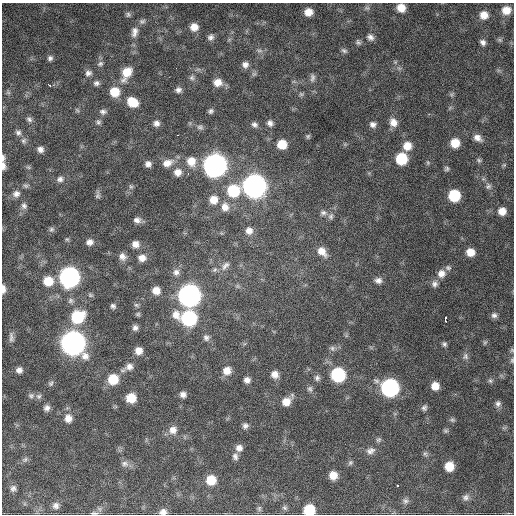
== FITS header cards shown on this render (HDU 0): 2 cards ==
NAXIS1  =                  512 / Axis length
NAXIS2  =                  512 / Axis length

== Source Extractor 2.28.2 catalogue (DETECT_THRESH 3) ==
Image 512 x 512 px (HDU 0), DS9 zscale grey, 1 PNG px = 1 image px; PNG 516 x 516 px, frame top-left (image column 1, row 512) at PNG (2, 3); no overlay
Background 857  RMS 25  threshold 74.7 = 3 sigma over >= 5 px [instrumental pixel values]
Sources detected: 167; all 167 listed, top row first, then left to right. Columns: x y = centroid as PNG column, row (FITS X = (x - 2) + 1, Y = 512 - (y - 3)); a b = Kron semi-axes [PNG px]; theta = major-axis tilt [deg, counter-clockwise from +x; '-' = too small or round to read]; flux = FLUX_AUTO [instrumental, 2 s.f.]
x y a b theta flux
367 8 7 6 - 3.7e+03
401 8 7 7 - 2.1e+04
506 10 8 7 - 2.0e+04
308 12 7 6 - 1.7e+04
128 14 7 7 - 3.8e+03
484 15 8 8 - 1.6e+04
142 21 9 7 17 4.6e+03
194 27 7 7 - 1.5e+04
134 32 15 9 79 1.2e+04
211 37 8 7 - 5.7e+03
370 37 8 7 - 6.7e+03
358 42 7 6 - 3.8e+03
483 42 6 5 - 5.8e+03
344 50 8 5 -23 3.6e+03
259 51 9 4 -8 3.7e+03
50 58 6 6 - 4.6e+03
395 62 5 5 - 2.2e+03
100 64 9 6 28 4.3e+03
245 65 8 8 - 7.7e+03
176 68 2 2 - 3.2e+03
88 73 9 7 26 6.6e+03
126 73 16 9 63 3.0e+04
192 78 7 7 - 4.6e+03
312 78 11 6 82 5.5e+03
218 82 10 9 - 1.6e+04
96 83 8 6 0 5.0e+03
49 85 5 3 - 5.8e+03
178 90 7 6 - 6.1e+03
115 92 9 9 - 3.3e+04
301 94 7 5 -43 3.1e+03
132 102 11 9 -31 3.2e+04
77 110 6 5 - 2.4e+03
211 111 7 6 - 4.2e+03
103 112 9 6 1 5.3e+03
29 119 9 6 -34 4.5e+03
98 122 7 6 - 3.9e+03
393 122 10 9 - 1.4e+04
156 123 8 7 - 7.7e+03
270 123 8 7 - 7.0e+03
373 124 8 7 - 6.8e+03
254 125 9 7 -36 6.1e+03
200 127 9 8 - 5.5e+03
18 132 8 6 -14 4.8e+03
178 135 3 2 - 2.1e+03
308 136 6 5 - 2.9e+03
477 138 11 7 -34 1.0e+04
24 141 8 7 - 4.5e+03
455 143 8 8 - 2.6e+04
282 144 8 8 - 3.0e+04
407 146 9 9 - 2.1e+04
40 149 7 6 - 7.2e+03
3 158 8 4 -88 4.2e+03
401 159 8 8 - 7.5e+04
479 160 7 5 -46 3.0e+03
191 161 12 11 - 2.3e+04
167 163 15 10 21 1.7e+04
148 164 7 7 - 7.5e+03
504 165 5 5 - 2.0e+03
3 166 10 5 -85 7.5e+03
215 166 10 10 - 1.5e+06
28 167 6 4 -18 2.6e+03
447 169 6 6 - 3.1e+03
178 172 10 10 - 1.3e+04
188 174 3 2 - 2.3e+03
60 179 9 8 - 7.0e+03
26 186 9 5 8 4.1e+03
254 186 10 10 - 1.6e+06
488 186 8 6 61 4.2e+03
131 187 7 5 -53 3.0e+03
233 191 11 10 - 8.1e+04
16 194 10 9 - 8.9e+03
98 195 10 6 80 4.6e+03
454 195 8 8 - 7.4e+04
213 200 10 10 - 1.8e+04
24 206 9 8 - 6.3e+03
225 207 11 10 - 1.4e+04
502 211 7 7 - 1.5e+04
323 213 9 7 -13 5.2e+03
331 216 8 7 - 4.9e+03
137 220 9 7 -8 7.1e+03
51 229 7 7 - 4.0e+03
249 231 9 8 - 1.0e+04
67 239 6 5 - 2.6e+03
90 242 8 7 - 8.9e+03
135 244 7 7 - 1.0e+04
322 251 11 8 -49 1.6e+04
470 252 7 7 - 1.8e+04
122 256 9 8 - 9.3e+03
142 258 8 7 - 1.1e+04
225 266 14 8 50 9.0e+03
448 268 8 6 -11 4.2e+03
176 272 9 8 - 7.7e+03
441 274 10 9 - 1.2e+04
69 277 10 10 - 8.1e+05
378 280 9 7 -10 7.3e+03
48 281 10 9 - 3.2e+04
434 284 8 8 - 6.7e+03
3 289 9 4 -88 9.4e+03
156 291 8 7 - 1.6e+04
90 295 7 5 -22 3.0e+03
189 295 10 10 - 1.3e+06
70 301 7 7 - 4.8e+03
136 305 7 5 -42 3.0e+03
113 306 5 5 - 4.0e+03
138 314 6 5 - 2.5e+03
494 315 8 7 - 5.5e+03
77 317 12 10 33 8.1e+04
189 318 13 9 -15 2.3e+05
445 319 6 3 87 1.0e+04
135 328 7 6 - 5.7e+03
11 337 13 6 -88 6.3e+03
206 338 8 7 - 5.5e+03
485 342 6 4 19 2.5e+03
73 343 11 10 - 1.9e+06
444 344 6 5 - 3.9e+03
332 348 8 7 - 4.7e+03
512 350 6 5 - 2.4e+03
139 351 7 7 - 1.3e+04
465 356 10 8 -81 5.9e+03
512 360 7 5 89 2.9e+03
129 367 11 9 23 9.7e+03
19 370 8 7 - 7.8e+03
227 371 9 9 - 1.5e+04
275 374 8 8 - 1.2e+04
338 375 9 9 - 1.6e+05
317 378 8 7 - 5.2e+03
113 379 9 9 - 4.1e+04
247 380 6 6 - 7.6e+03
490 381 7 5 -67 3.3e+03
51 383 8 6 54 3.8e+03
435 386 7 7 - 1.7e+04
390 388 10 9 - 4.7e+05
310 389 8 7 - 4.6e+03
183 394 6 6 - 7.0e+03
31 396 9 7 0 4.9e+03
39 396 8 8 - 4.9e+03
131 398 8 7 - 3.1e+04
286 402 10 9 - 1.7e+04
498 404 8 7 - 5.8e+03
47 408 8 7 - 7.0e+03
424 408 7 6 - 4.5e+03
68 418 11 9 -80 1.3e+04
452 420 7 5 -20 3.2e+03
245 426 7 7 - 5.8e+03
173 430 10 10 - 1.3e+04
446 431 7 5 0 3.0e+03
378 440 7 6 - 3.3e+03
239 448 8 8 - 9.4e+03
370 451 12 8 18 8.4e+03
425 454 7 5 -42 3.4e+03
235 456 9 7 -73 6.0e+03
25 460 9 6 48 4.2e+03
350 463 8 6 58 3.6e+03
125 464 10 8 -21 7.4e+03
449 466 8 7 - 2.9e+04
333 475 8 8 - 1.8e+04
211 480 8 8 - 3.3e+04
398 485 3 3 - 2.8e+04
13 488 7 6 - 5.2e+03
466 497 10 8 34 6.9e+03
405 501 8 7 - 5.0e+03
56 506 9 8 - 6.9e+03
259 508 8 6 89 3.6e+03
285 508 8 6 -44 4.0e+03
309 510 8 8 - 6.4e+04
163 512 9 7 6 8.9e+03
94 513 10 4 0 3.9e+03
At the frame edge (FLAGS 8, measured only in part): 9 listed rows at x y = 401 8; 3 158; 3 166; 3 289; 512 350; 512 360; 309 510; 163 512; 94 513